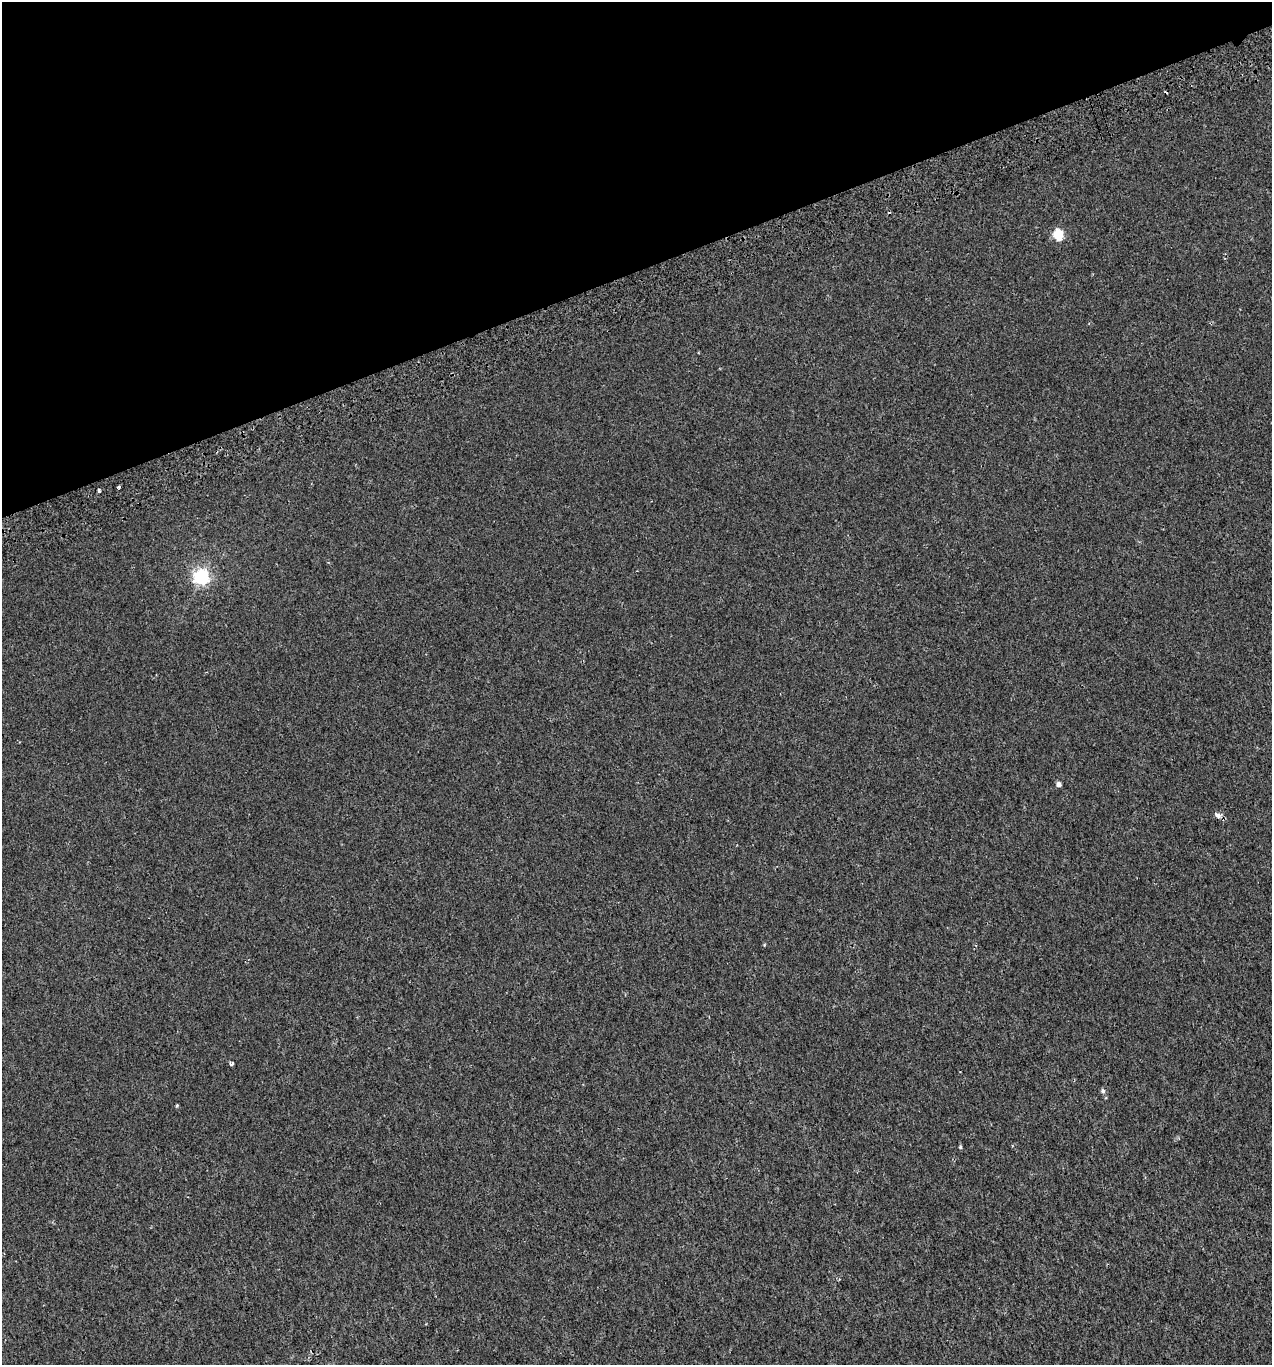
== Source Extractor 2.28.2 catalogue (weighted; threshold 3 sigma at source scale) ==
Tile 3 of 4 x 4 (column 3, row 1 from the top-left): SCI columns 2637-3906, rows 4139-5501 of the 5327 x 5546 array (HDU 1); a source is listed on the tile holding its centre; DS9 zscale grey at full resolution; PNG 1274 x 1367 px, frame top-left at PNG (2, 2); no overlay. Shown black and unused: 20% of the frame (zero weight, under 2 of 3 exposures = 3% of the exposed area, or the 3 px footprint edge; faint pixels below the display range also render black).
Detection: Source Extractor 2.28.2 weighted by HDU 2 'WHT'; one run over the whole footprint, this tile lists its part. Background 0.00186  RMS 0.0036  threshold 0.0163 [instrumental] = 3 sigma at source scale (4.5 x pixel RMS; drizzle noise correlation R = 1.50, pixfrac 1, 0.0396/0.0396 arcsec/px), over >= 5 px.
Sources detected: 13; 2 cosmic-ray / hot-pixel residue — not listed; the other 11 listed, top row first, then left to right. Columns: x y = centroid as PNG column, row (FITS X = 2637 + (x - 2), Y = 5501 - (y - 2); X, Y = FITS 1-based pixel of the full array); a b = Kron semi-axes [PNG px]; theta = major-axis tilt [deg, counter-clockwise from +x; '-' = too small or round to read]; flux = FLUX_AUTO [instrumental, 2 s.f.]
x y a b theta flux
1058 235 6 5 - 23
118 487 4 2 - 0.63
99 490 4 3 - 1.2
201 577 6 6 - 81
1059 784 4 4 - 1.9
1218 815 6 4 -32 2.3
764 945 3 3 - 0.37
231 1064 4 3 - 1.1
1103 1091 6 5 - 0.77
177 1105 3 3 - 0.87
960 1147 4 3 - 0.51